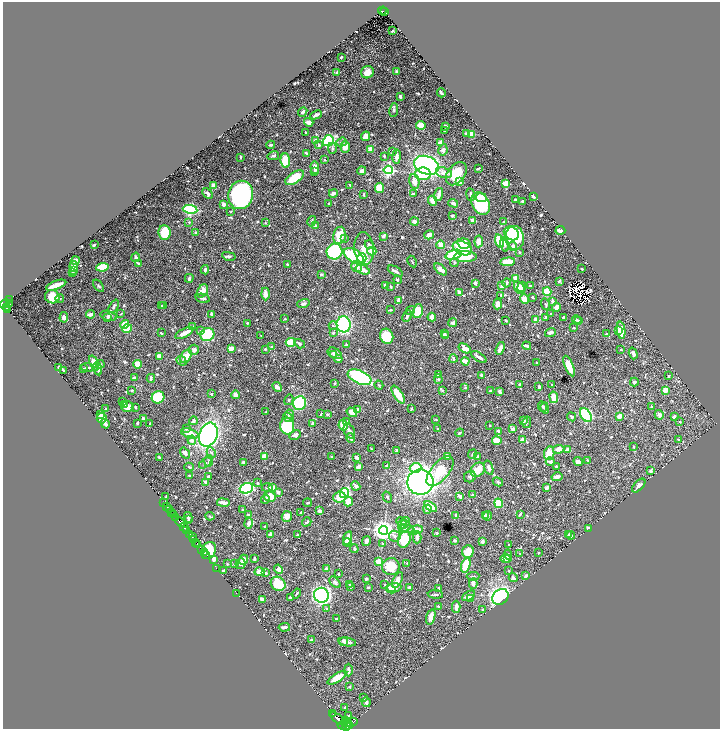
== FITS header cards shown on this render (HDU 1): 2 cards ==
NAXIS1  =                 1435
NAXIS2  =                 1453

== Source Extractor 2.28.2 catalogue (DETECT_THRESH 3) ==
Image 1435 x 1453 px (HDU 1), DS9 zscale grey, zoomed out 1/2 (1 PNG px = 2 x 2 image px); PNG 722 x 731 px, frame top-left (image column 2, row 1453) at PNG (3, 2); each listed source drawn as its Kron ellipse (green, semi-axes under 4 px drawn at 4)
Background 0.701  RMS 0.01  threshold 0.0311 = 3 sigma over >= 5 px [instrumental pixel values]
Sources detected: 895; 48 cannot appear on this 1/2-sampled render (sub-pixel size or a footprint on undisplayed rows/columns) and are neither listed nor drawn; of the other 847, the 500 brightest by FLUX_AUTO listed and drawn (347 fainter detections omitted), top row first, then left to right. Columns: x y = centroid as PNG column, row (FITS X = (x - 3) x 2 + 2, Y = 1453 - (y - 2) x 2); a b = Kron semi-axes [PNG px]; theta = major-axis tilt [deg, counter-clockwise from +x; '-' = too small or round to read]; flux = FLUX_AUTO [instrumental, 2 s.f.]
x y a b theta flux
382 11 4 2 - 57
385 12 2 2 - 41
392 31 2 2 - 3.6
341 57 3 2 - 2.8
367 72 6 6 - 20
397 72 4 3 - 2.8
337 73 4 3 - 3.6
441 93 4 2 - 5.8
400 96 3 2 - 4
394 110 7 4 81 4.3
303 112 5 3 - 7.8
316 115 6 3 25 7
309 122 4 3 - 13
421 125 4 3 - 36
445 126 3 2 - 5.4
444 130 2 2 - 2.4
306 133 4 2 - 3.1
466 133 3 3 - 2.9
471 134 3 3 - 41
365 136 5 3 - 15
316 141 2 2 - 32
328 141 6 5 - 250
342 142 5 3 - 3.1
441 143 4 3 - 12
271 145 4 2 - 4.6
319 145 3 3 - 4
345 147 5 4 - 18
332 148 6 3 90 3.5
371 149 4 3 - 19
443 150 6 4 80 7.2
392 151 4 3 - 2.3
306 153 4 2 - 2.9
273 156 6 4 9 4.5
384 156 4 3 - 2.5
396 156 7 3 82 9.9
240 157 3 2 - 2.8
325 160 3 2 - 1.9
285 161 7 4 -85 60
426 165 13 9 -20 510
315 167 6 4 -87 11
478 168 3 2 - 2.8
388 170 4 4 - 420
315 171 4 3 - 2.2
362 171 5 4 - 8.6
444 173 8 5 -15 14
423 174 8 6 0 83
456 174 13 8 52 54
295 178 10 5 34 53
414 181 7 5 -83 17
460 182 4 3 - 19
506 183 2 2 - 54
350 185 2 2 - 2.3
214 186 4 2 - 18
379 188 5 4 - 55
208 193 6 3 -46 5.7
333 193 4 3 - 7
413 194 4 2 - 4.8
439 194 7 3 73 15
471 194 6 3 -81 4.5
241 195 14 12 77 510
364 195 3 2 - 2.9
534 196 3 2 - 7.4
481 198 5 4 - 20
515 200 2 2 - 4.5
433 201 5 3 - 23
522 201 2 2 - 6.9
329 203 2 2 - 2.5
453 203 5 3 - 6.8
223 204 3 3 - 11
480 204 12 8 -64 130
190 209 7 4 -9 290
231 212 4 2 - 2
452 216 2 2 - 8.2
473 220 4 2 - 11
312 221 5 3 - 3.9
189 222 3 3 - 2.2
414 222 4 3 - 8.4
504 222 3 3 - 2.7
265 223 4 3 - 1.9
315 226 3 3 - 6.6
560 230 5 3 - 13
196 232 3 3 - 2.7
164 233 7 6 - 64
511 233 8 6 -33 87
339 235 9 6 78 41
429 235 5 3 - 14
383 236 3 2 - 9.7
515 238 12 9 -84 170
345 239 4 3 - 2.1
479 241 6 4 84 16
499 241 7 4 -74 80
464 244 7 5 -15 36
505 244 7 3 -76 5.2
94 245 3 2 - 2.6
369 245 4 3 - 5
441 245 4 3 - 27
513 246 4 3 - 6.5
462 248 10 6 -21 130
364 249 16 10 -85 28
372 251 4 4 - 18
335 252 8 8 - 280
520 253 3 3 - 2.3
454 255 8 4 18 87
229 256 7 3 -12 3.6
354 256 11 6 -33 160
136 257 5 4 - 5.2
465 257 11 5 1 87
362 258 5 4 - 150
76 261 4 3 - 14
412 261 6 2 -61 1.9
508 262 7 3 4 55
138 263 4 2 - 3.3
454 263 4 3 - 2.6
287 264 3 2 - 2.3
74 266 5 4 - 9.9
357 266 5 5 - 16
102 267 6 4 6 82
440 269 7 3 -41 11
582 269 2 2 - 3.1
74 270 4 2 - 11
205 270 4 3 - 6.2
363 270 7 3 -17 15
395 271 8 2 -30 6.5
73 273 3 2 - 3
321 274 3 2 - 4.5
189 278 4 3 - 4.4
516 278 3 3 - 23
398 280 4 3 - 2.1
559 281 3 2 - 3.8
475 283 3 2 - 8.5
507 283 4 3 - 4.3
56 285 10 3 19 28
385 285 3 2 - 6.9
98 286 7 3 -52 3.2
502 286 2 2 - 8.4
530 286 4 3 - 3.6
391 287 4 3 - 2.4
522 287 5 3 - 8.6
519 288 7 4 -54 22
203 291 7 5 57 25
459 292 4 3 - 7.7
547 292 4 4 - 70
265 294 6 3 -89 15
501 295 3 2 - 2.4
52 297 7 6 - 42
532 297 2 2 - 3.7
60 298 4 2 - 1.9
203 298 7 3 -13 6
524 299 5 4 - 16
9 300 4 2 - 40
399 300 4 3 - 11
552 301 3 3 - 5
303 303 6 3 18 6.7
5 304 5 3 - 410
10 304 3 1 - 30
498 304 5 4 - 18
546 304 6 3 -71 2.3
114 306 7 4 62 5
161 306 2 2 - 3.9
164 306 3 2 - 3
556 307 4 3 - 18
7 308 2 2 - 65
8 310 2 2 - 67
390 310 4 3 - 2.1
410 311 5 4 - 3.5
418 311 7 5 76 53
90 314 4 3 - 12
121 314 4 3 - 2.5
212 314 4 2 - 4.5
551 314 3 2 - 2.7
109 316 8 5 -13 5.7
407 316 6 3 63 4.7
64 317 5 4 - 9.2
108 317 3 3 - 2.2
432 317 4 4 - 12
545 317 4 3 - 3.6
563 317 2 2 - 3.8
285 319 4 3 - 1.9
536 319 4 3 - 11
506 320 3 2 - 2.3
577 320 5 3 - 5.1
579 320 3 2 - 2.8
247 323 3 3 - 2.8
452 323 4 3 - 6.4
125 324 4 3 - 20
344 324 8 7 - 240
333 326 4 3 - 2.8
193 327 3 3 - 4.3
127 328 5 4 - 54
574 328 3 2 - 1.9
618 330 3 3 - 4.2
621 330 8 4 -82 30
201 331 4 3 - 4.3
550 332 5 4 - 5.6
161 333 2 2 - 3.2
184 333 10 3 26 23
333 333 3 3 - 3.6
207 334 7 6 - 140
444 334 4 3 - 3
606 334 3 2 - 3.4
261 336 3 2 - 1.9
387 336 8 6 -65 74
446 336 3 2 - 3.4
291 342 5 4 - 51
300 344 5 3 - 4.4
346 345 3 2 - 4.3
527 346 4 2 - 7.5
271 347 3 3 - 2.2
465 348 7 4 -29 24
500 348 7 3 70 14
231 349 3 3 - 23
265 349 3 3 - 2.1
194 350 5 5 - 11
621 350 3 3 - 1.9
335 353 7 5 -29 11
633 353 6 3 -72 5.5
333 355 4 3 - 3.3
159 356 4 3 - 8.8
186 356 8 5 56 28
479 357 9 2 -31 11
338 359 4 3 - 4.5
453 359 4 3 - 5.9
182 361 5 3 - 3.3
465 361 4 3 - 21
94 363 8 4 -67 27
537 363 2 2 - 4.8
100 364 4 3 - 5.7
138 364 4 4 - 31
569 366 11 4 -66 34
59 367 3 2 - 5.3
88 367 7 3 -4 5.3
98 368 7 3 -77 8.5
84 369 3 2 - 3
63 370 3 2 - 4.6
438 374 4 3 - 4.6
482 375 3 3 - 7.4
669 376 3 2 - 3.2
134 377 3 2 - 7.9
360 377 12 6 -23 270
151 378 4 2 - 5.3
438 379 5 4 - 3.4
634 382 4 4 - 5.1
335 383 2 2 - 2.7
520 384 2 2 - 3.6
379 385 4 3 - 2.2
552 385 3 2 - 2.2
277 387 5 3 - 12
539 387 4 3 - 3.9
465 388 2 2 - 2.1
132 390 3 2 - 4.1
442 390 3 2 - 1.9
665 390 3 3 - 19
491 391 3 2 - 3.1
500 392 4 3 - 7.6
212 394 3 2 - 2.5
236 395 4 3 - 12
398 395 10 3 -57 57
158 397 6 6 - 81
554 397 6 3 -81 36
289 400 5 3 - 2.1
122 402 3 2 - 2.4
300 403 7 6 - 110
124 404 3 3 - 2.1
127 407 6 5 - 11
135 407 3 3 - 2
542 407 6 3 -65 3.6
652 407 4 3 - 3.7
411 408 3 2 - 2.5
545 408 6 3 -76 3.2
106 409 2 2 - 5.8
358 409 3 3 - 7.6
266 412 3 1 - 2
352 412 5 4 - 21
100 414 4 2 - 2.2
290 414 4 4 - 4.4
321 414 2 2 - 3.3
327 414 3 3 - 2.8
586 415 7 5 -57 300
659 415 5 4 - 6.7
620 416 3 3 - 18
288 417 6 3 -39 4
572 417 4 4 - 3.2
674 417 4 3 - 4.7
102 418 5 5 - 15
143 419 4 2 - 7.2
436 420 4 2 - 2
193 421 4 3 - 6.8
347 421 3 2 - 2.8
524 421 3 3 - 7.6
680 421 3 2 - 2.1
527 422 6 3 77 2.5
137 423 2 2 - 3.3
313 423 2 2 - 11
105 424 5 2 - 5.7
150 424 4 2 - 2.9
343 425 5 4 - 34
490 425 2 2 - 4.5
287 426 8 7 - 170
186 429 3 3 - 2.3
438 429 4 2 - 3.4
513 429 3 3 - 11
349 431 8 5 -63 11
498 431 4 3 - 2.5
190 433 9 4 -21 26
459 433 4 3 - 3.4
208 435 12 9 69 460
295 435 6 4 29 7.3
351 438 5 3 - 8.6
678 439 4 2 - 2
192 440 4 4 - 7.4
523 440 4 3 - 24
497 441 4 4 - 34
634 446 2 2 - 2.2
372 449 4 3 - 1.9
559 449 6 4 10 13
568 449 3 2 - 8.8
397 450 3 2 - 3.5
185 453 6 4 -55 8.7
211 453 5 4 - 4
549 453 7 5 77 33
472 454 5 2 - 2.6
478 456 3 2 - 2.3
159 457 2 2 - 3.8
264 457 4 3 - 31
332 457 2 2 - 9.1
356 457 4 2 - 8
447 457 4 3 - 6
587 460 2 2 - 2
209 461 5 3 - 2.2
578 461 5 4 - 6.6
243 462 3 2 - 3.9
550 462 4 4 - 5
205 463 7 3 37 3.4
359 466 3 2 - 17
386 466 3 3 - 1.9
557 466 3 2 - 2
189 467 5 3 - 2.8
415 468 6 5 - 32
489 468 7 3 -71 9
478 470 8 6 44 29
440 471 18 9 50 62
651 471 4 3 - 5.7
190 475 3 2 - 3.5
208 477 4 3 - 2.1
470 477 6 5 - 6.5
557 477 5 3 - 15
206 482 4 3 - 6.6
420 482 13 12 - 960
498 482 5 3 - 3
258 483 3 2 - 4.1
356 486 5 2 - 10
639 486 8 4 47 12
273 487 4 3 - 16
547 487 3 2 - 8.5
246 488 7 5 18 270
267 488 6 3 1 2.7
278 492 3 3 - 9.4
344 493 5 4 - 230
472 495 2 2 - 8.1
166 496 3 2 - 2.1
270 496 6 5 - 37
460 496 4 3 - 8.9
339 497 6 5 - 35
387 497 6 3 -57 3.2
265 499 4 3 - 4.6
348 502 5 4 - 22
164 503 2 1 - 20
223 503 6 3 -9 14
308 503 4 2 - 2.5
499 503 5 4 - 40
167 506 2 2 - 130
431 507 7 4 -34 35
427 509 4 4 - 5.3
169 510 3 1 - 110
243 510 4 3 - 2.3
319 511 3 3 - 8.5
172 513 2 1 - 210
301 513 3 2 - 5.4
174 514 3 2 - 490
248 514 3 2 - 2.3
520 514 4 2 - 5.1
456 515 3 3 - 6.1
485 515 4 3 - 4.3
210 516 4 2 - 3.4
287 516 5 5 - 17
488 516 5 3 - 3.7
176 517 3 2 - 370
188 517 5 3 - 4.4
189 519 3 2 - 1.9
180 522 5 2 - 1600
307 522 5 2 - 4.5
406 522 5 3 - 7.5
249 523 5 4 - 8
402 523 6 4 -51 3.8
265 526 3 2 - 2.5
404 526 6 5 - 8.6
184 527 4 2 - 360
588 528 2 2 - 5.9
406 529 8 4 -9 6.5
384 530 4 4 - 1600
415 530 7 3 12 30
186 531 4 1 - 250
437 533 3 2 - 2.1
271 534 3 2 - 11
190 535 3 2 - 660
297 535 2 2 - 2.9
568 535 2 2 - 5.3
571 535 4 3 - 5.7
395 536 6 5 - 7.1
192 537 3 2 - 85
417 537 6 3 89 8.5
348 538 7 3 74 21
194 539 4 2 - 74
404 540 8 6 72 99
455 540 2 2 - 6.2
366 541 5 3 - 6.3
482 541 4 3 - 4.1
196 542 2 1 - 8.8
347 543 4 3 - 18
382 544 3 3 - 1.9
198 545 3 2 - 380
509 545 3 2 - 3
202 549 3 2 - 450
354 549 4 3 - 3.4
208 550 9 7 56 92
468 551 6 5 - 44
204 553 3 1 - 50
520 553 2 2 - 3.2
538 553 2 2 - 2.1
508 554 5 3 - 2.7
206 555 2 1 - 25
508 558 4 3 - 13
214 559 4 3 - 16
254 559 3 2 - 4
506 559 5 4 - 19
244 560 5 4 - 15
379 562 3 3 - 42
407 563 2 2 - 1.9
227 564 4 3 - 2
234 564 4 3 - 3.1
240 564 5 5 - 6
466 565 8 4 72 50
391 567 9 8 - 47
216 568 2 1 - 17
278 569 5 4 - 13
327 569 3 2 - 18
223 571 3 3 - 4.2
509 571 2 2 - 2.2
259 572 5 4 - 18
266 573 2 2 - 4.4
339 574 2 2 - 2.5
473 576 6 2 3 2.3
526 576 4 4 - 3.8
513 578 5 3 - 5.6
366 579 2 2 - 2.7
398 580 8 3 63 22
335 582 7 4 -45 4.8
473 583 5 3 - 14
278 584 8 6 -35 73
350 585 3 3 - 2
385 585 3 3 - 2.2
351 587 3 2 - 2.2
368 587 2 2 - 2.1
394 587 7 4 3 15
409 587 3 3 - 5.5
439 588 3 2 - 5
391 589 5 3 - 7.5
236 593 2 1 - 49
296 594 5 2 - 2.3
435 594 8 3 -3 3.9
321 595 7 7 - 440
469 596 7 4 29 11
500 597 8 7 - 510
290 598 3 3 - 4.5
470 598 3 2 - 2.3
262 599 4 2 - 16
438 606 3 3 - 1.9
456 607 6 3 -90 13
327 609 4 3 - 4.4
483 609 3 3 - 2.1
431 617 8 4 75 15
336 619 2 2 - 2.7
284 627 6 2 5 8.9
312 640 4 3 - 7.8
344 641 3 2 - 17
347 642 9 4 -10 8.2
348 670 6 3 -89 7.5
337 678 10 4 32 34
350 687 3 3 - 3
363 698 3 3 - 3.8
366 702 5 4 - 5.4
345 707 3 3 - 2.5
333 714 2 1 - 90
349 716 4 3 - 2.8
339 719 9 4 -34 2700
346 720 4 2 - 240
351 722 6 4 11 970
348 724 5 2 - 530
342 725 5 2 - 210
346 725 5 3 - 1100
At the frame edge (FLAGS 8, measured only in part): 1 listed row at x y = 5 304
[347 fainter detections neither listed nor drawn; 48 sub-pixel or undisplayed-footprint detections neither listed nor drawn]